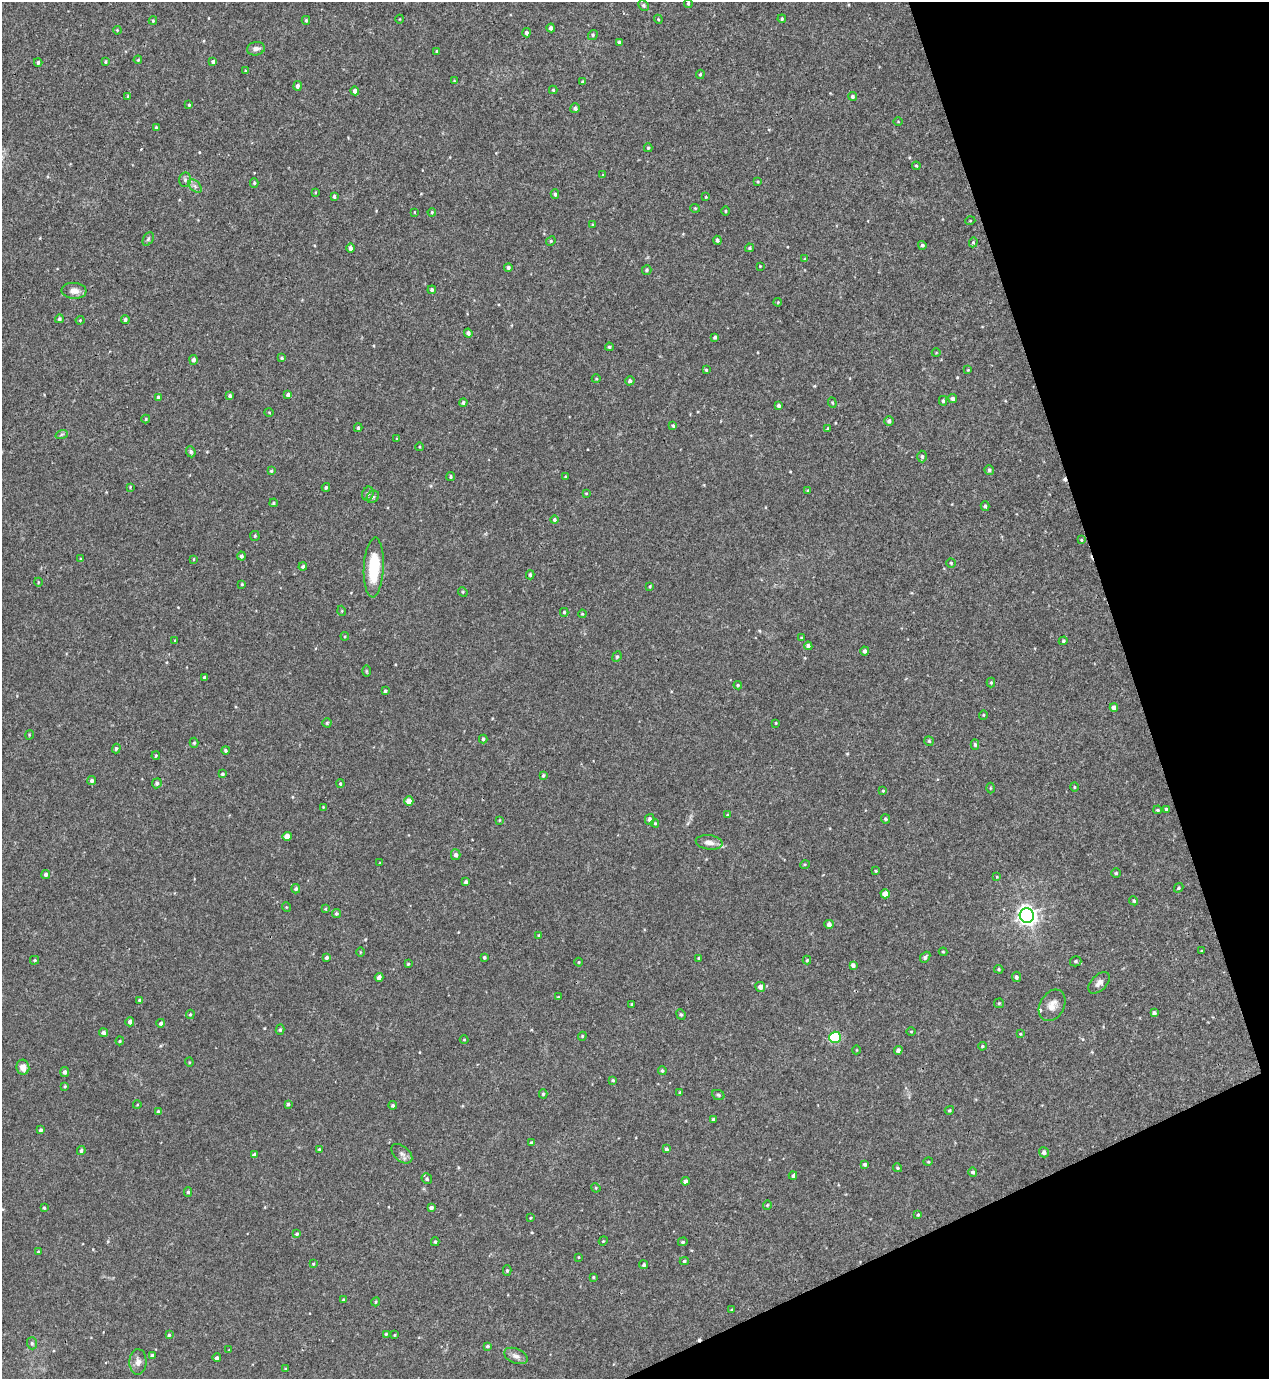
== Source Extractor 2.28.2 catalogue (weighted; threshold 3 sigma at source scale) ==
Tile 12 of 4 x 4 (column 4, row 3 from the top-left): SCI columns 3955-5221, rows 1437-2813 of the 5522 x 5568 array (HDU 1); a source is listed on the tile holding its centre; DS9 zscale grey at full resolution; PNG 1271 x 1381 px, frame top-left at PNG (2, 2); each listed source drawn as its Kron ellipse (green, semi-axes under 4 px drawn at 4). Shown black and unused: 17% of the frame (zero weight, under 3 of 4 exposures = <1% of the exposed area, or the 3 px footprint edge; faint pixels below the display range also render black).
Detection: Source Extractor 2.28.2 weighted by HDU 2 'WHT'; one run over the whole footprint, this tile lists its part. Background 0.02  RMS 0.0041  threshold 0.0185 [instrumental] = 3 sigma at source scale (4.5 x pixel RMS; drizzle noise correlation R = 1.50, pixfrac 1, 0.05/0.05 arcsec/px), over >= 5 px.
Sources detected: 288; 2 cosmic-ray / hot-pixel residue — neither listed nor drawn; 1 inside a brighter listed object's ellipse — not listed separately; the other 285 listed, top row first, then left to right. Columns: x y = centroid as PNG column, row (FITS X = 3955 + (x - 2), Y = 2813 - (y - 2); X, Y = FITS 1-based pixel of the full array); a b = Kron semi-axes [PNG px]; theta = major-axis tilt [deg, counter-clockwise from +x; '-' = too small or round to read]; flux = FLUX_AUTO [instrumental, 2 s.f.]
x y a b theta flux
688 3 5 4 - 0.61
643 5 6 5 - 0.8
400 19 4 3 - 0.29
658 19 4 3 - 0.37
782 19 4 4 - 0.54
306 20 4 3 - 0.51
153 21 4 4 - 0.46
551 28 4 4 - 1.3
117 30 4 3 - 0.36
526 33 4 4 - 1.2
593 35 5 4 - 0.6
619 42 4 3 - 0.73
256 49 9 6 11 1.9
437 52 4 4 - 0.96
138 60 4 3 - 0.39
38 62 4 3 - 0.66
105 62 3 2 - 0.44
213 62 4 4 - 0.96
245 71 3 2 - 0.27
700 74 4 3 - 0.56
454 81 4 3 - 0.31
582 82 3 3 - 0.4
298 86 5 4 - 1.2
553 90 4 4 - 0.5
355 91 4 4 - 1.5
128 96 4 4 - 0.47
852 96 4 4 - 0.66
189 105 4 3 - 0.45
575 108 5 4 - 1
898 122 5 3 - 0.31
156 127 4 3 - 0.58
648 148 4 4 - 0.58
916 166 4 3 - 0.44
603 175 4 4 - 0.32
185 180 7 6 - 0.98
758 182 4 3 - 0.38
254 183 5 4 - 0.51
195 186 8 5 -45 1.1
315 192 3 2 - 0.31
555 194 4 3 - 0.65
334 196 4 3 - 0.65
706 197 3 3 - 0.32
695 208 5 4 - 0.46
726 211 4 3 - 0.34
414 212 3 2 - 0.23
432 212 4 4 - 0.48
970 221 5 3 - 0.34
593 225 3 3 - 0.35
148 239 7 5 60 0.7
717 240 4 4 - 0.81
551 241 5 4 - 0.51
973 242 5 4 - 0.53
922 245 4 4 - 0.68
350 248 4 4 - 1.2
750 248 4 4 - 0.64
805 259 3 3 - 0.41
760 266 2 2 - 0.27
508 267 4 4 - 0.77
647 270 5 5 - 0.62
432 290 4 3 - 0.81
74 291 12 8 -5 2.8
778 302 4 3 - 0.3
59 319 4 4 - 0.65
80 320 4 4 - 0.4
125 320 4 4 - 0.87
468 333 4 4 - 1.3
715 337 4 3 - 0.71
609 347 4 4 - 0.64
936 353 4 3 - 0.26
282 358 4 3 - 0.47
194 360 5 4 - 1.2
706 370 4 4 - 0.54
968 370 4 3 - 0.31
596 379 4 3 - 0.32
630 381 5 4 - 1.1
288 395 4 3 - 0.97
230 396 4 3 - 0.79
158 397 3 3 - 0.68
953 399 5 4 - 1.3
943 401 5 4 - 0.74
463 402 4 4 - 0.94
832 403 5 4 - 0.44
779 405 3 3 - 0.94
269 412 4 3 - 0.34
146 419 4 4 - 0.41
889 421 5 5 - 1
673 426 4 3 - 0.49
358 428 4 3 - 0.64
828 429 4 3 - 0.61
62 434 6 4 19 0.54
397 439 3 3 - 0.43
420 447 4 3 - 0.34
191 452 5 4 - 0.89
922 456 6 4 -89 0.87
989 470 5 4 - 0.81
271 471 4 4 - 0.47
451 477 4 4 - 0.5
565 477 3 2 - 0.3
130 487 3 3 - 0.3
326 487 4 3 - 0.59
808 491 3 3 - 0.53
586 493 4 2 - 0.29
368 494 7 5 68 0.88
373 497 7 5 45 0.84
274 503 4 3 - 0.48
985 506 5 4 - 0.7
555 520 4 4 - 0.71
255 536 5 4 - 0.47
1081 540 4 2 - 0.31
241 556 4 4 - 0.92
81 559 4 3 - 0.42
194 559 4 2 - 0.3
951 563 5 4 - 0.52
303 566 4 4 - 0.84
374 567 30 10 87 16
530 575 4 3 - 0.7
38 582 4 3 - 0.31
242 584 3 3 - 0.38
650 586 3 2 - 0.4
463 592 5 4 - 0.44
342 611 5 3 - 0.32
564 612 4 4 - 0.52
582 614 4 3 - 0.39
345 636 4 3 - 0.38
801 638 3 3 - 0.38
175 641 3 3 - 0.41
1063 641 4 4 - 0.61
808 646 4 4 - 1.2
865 651 4 4 - 1.2
617 657 5 4 - 0.55
366 671 5 3 - 0.44
204 677 3 3 - 0.56
991 683 5 4 - 0.5
738 685 4 3 - 0.46
385 691 3 3 - 0.57
1114 708 4 4 - 1.8
983 715 5 3 - 0.32
327 723 4 4 - 0.58
776 723 4 2 - 0.28
29 735 5 3 - 0.31
483 739 4 3 - 0.66
929 741 5 4 - 0.54
194 743 5 4 - 0.58
975 745 5 4 - 0.71
116 748 5 4 - 0.66
225 750 4 4 - 0.65
156 756 4 3 - 0.45
222 774 4 3 - 0.63
543 775 3 3 - 0.56
92 781 4 4 - 0.92
157 783 5 4 - 0.85
340 784 4 3 - 0.5
1074 787 4 4 - 0.44
990 788 5 3 - 0.36
883 791 3 3 - 0.35
409 801 5 4 - 3.8
323 807 4 3 - 0.32
1166 809 3 3 - 0.65
1158 810 4 3 - 0.52
727 815 4 3 - 0.39
650 819 5 4 - 1.1
885 819 5 4 - 0.67
499 820 4 2 - 0.29
655 823 4 3 - 0.45
287 836 4 4 - 3.4
709 842 13 7 -7 2.5
456 855 5 5 - 1.1
380 863 4 3 - 0.29
805 864 5 3 - 0.36
876 871 3 3 - 0.38
1116 873 5 4 - 0.64
46 874 4 4 - 0.99
997 877 4 2 - 0.28
466 882 4 3 - 1
1179 888 5 3 - 0.48
296 889 4 4 - 0.8
885 894 4 4 - 4.4
1134 901 5 4 - 0.55
286 907 5 3 - 0.33
325 909 4 3 - 0.38
336 913 4 4 - 0.62
1027 915 7 7 - 190
829 924 4 4 - 1.5
539 935 4 3 - 0.35
1202 951 4 2 - 0.29
360 952 5 3 - 0.36
943 952 4 4 - 0.38
484 957 4 3 - 0.56
925 957 6 4 48 0.94
327 958 4 3 - 0.87
699 958 3 3 - 0.41
35 960 4 4 - 0.51
807 960 4 4 - 0.46
1076 961 6 5 - 0.74
579 962 4 3 - 0.3
408 964 3 3 - 0.43
853 965 4 4 - 1.3
999 969 5 4 - 0.48
379 977 4 4 - 1.6
1016 977 5 4 - 0.92
1099 983 13 7 45 2
760 987 5 5 - 1.6
558 997 3 3 - 0.36
139 1000 4 3 - 0.49
999 1003 5 4 - 0.49
632 1004 3 3 - 0.44
1052 1005 17 12 60 3.8
1154 1013 4 4 - 1
190 1014 4 3 - 0.51
681 1014 5 4 - 0.62
130 1022 4 4 - 1.5
161 1023 4 4 - 0.94
280 1030 5 4 - 0.69
911 1032 4 3 - 0.3
104 1033 4 4 - 1.3
1020 1034 4 3 - 0.37
582 1036 4 4 - 0.41
835 1037 5 5 - 36
464 1040 4 3 - 0.31
120 1041 4 3 - 0.46
982 1046 4 3 - 0.47
856 1050 4 3 - 0.27
898 1050 4 4 - 0.97
189 1062 4 4 - 0.44
23 1067 7 6 - 3.4
662 1071 4 4 - 0.66
65 1072 5 4 - 1.1
613 1080 3 3 - 0.47
65 1086 3 3 - 0.37
680 1093 4 3 - 0.44
543 1094 4 4 - 0.64
718 1095 6 5 - 0.67
288 1104 3 3 - 0.75
137 1105 4 3 - 0.32
393 1105 4 4 - 0.75
949 1110 4 4 - 0.54
158 1111 4 3 - 0.44
714 1120 4 3 - 1.1
41 1130 4 3 - 0.93
531 1143 3 3 - 0.81
319 1149 4 3 - 0.41
666 1149 4 3 - 0.85
81 1151 4 4 - 0.79
1044 1152 5 5 - 1.2
402 1154 12 7 -41 1.8
254 1155 4 4 - 1
928 1162 5 3 - 0.32
865 1164 4 4 - 0.74
898 1168 4 4 - 0.55
973 1172 4 4 - 0.84
793 1176 4 3 - 0.83
427 1179 5 5 - 0.75
685 1181 4 4 - 1.5
596 1188 5 4 - 0.4
188 1192 5 4 - 0.65
767 1205 5 3 - 0.31
44 1208 4 4 - 0.52
431 1208 4 4 - 1.2
918 1215 3 3 - 0.38
530 1218 4 2 - 0.27
297 1234 4 4 - 0.57
603 1241 4 3 - 0.39
435 1242 4 4 - 0.59
683 1242 5 4 - 0.52
38 1252 4 4 - 0.42
579 1257 4 2 - 0.29
684 1261 4 4 - 0.58
313 1264 4 3 - 0.4
644 1265 4 4 - 0.67
507 1270 5 4 - 0.63
593 1277 4 3 - 0.37
343 1300 4 3 - 0.71
376 1302 4 4 - 0.44
732 1310 3 3 - 0.34
386 1334 3 3 - 0.42
169 1335 4 4 - 0.55
395 1335 3 2 - 0.34
32 1343 6 5 - 0.7
488 1346 4 3 - 0.66
229 1350 3 3 - 0.26
152 1355 4 4 - 0.84
516 1356 12 7 -23 1.9
217 1358 4 4 - 0.94
138 1362 12 8 89 2.3
286 1369 4 3 - 0.37